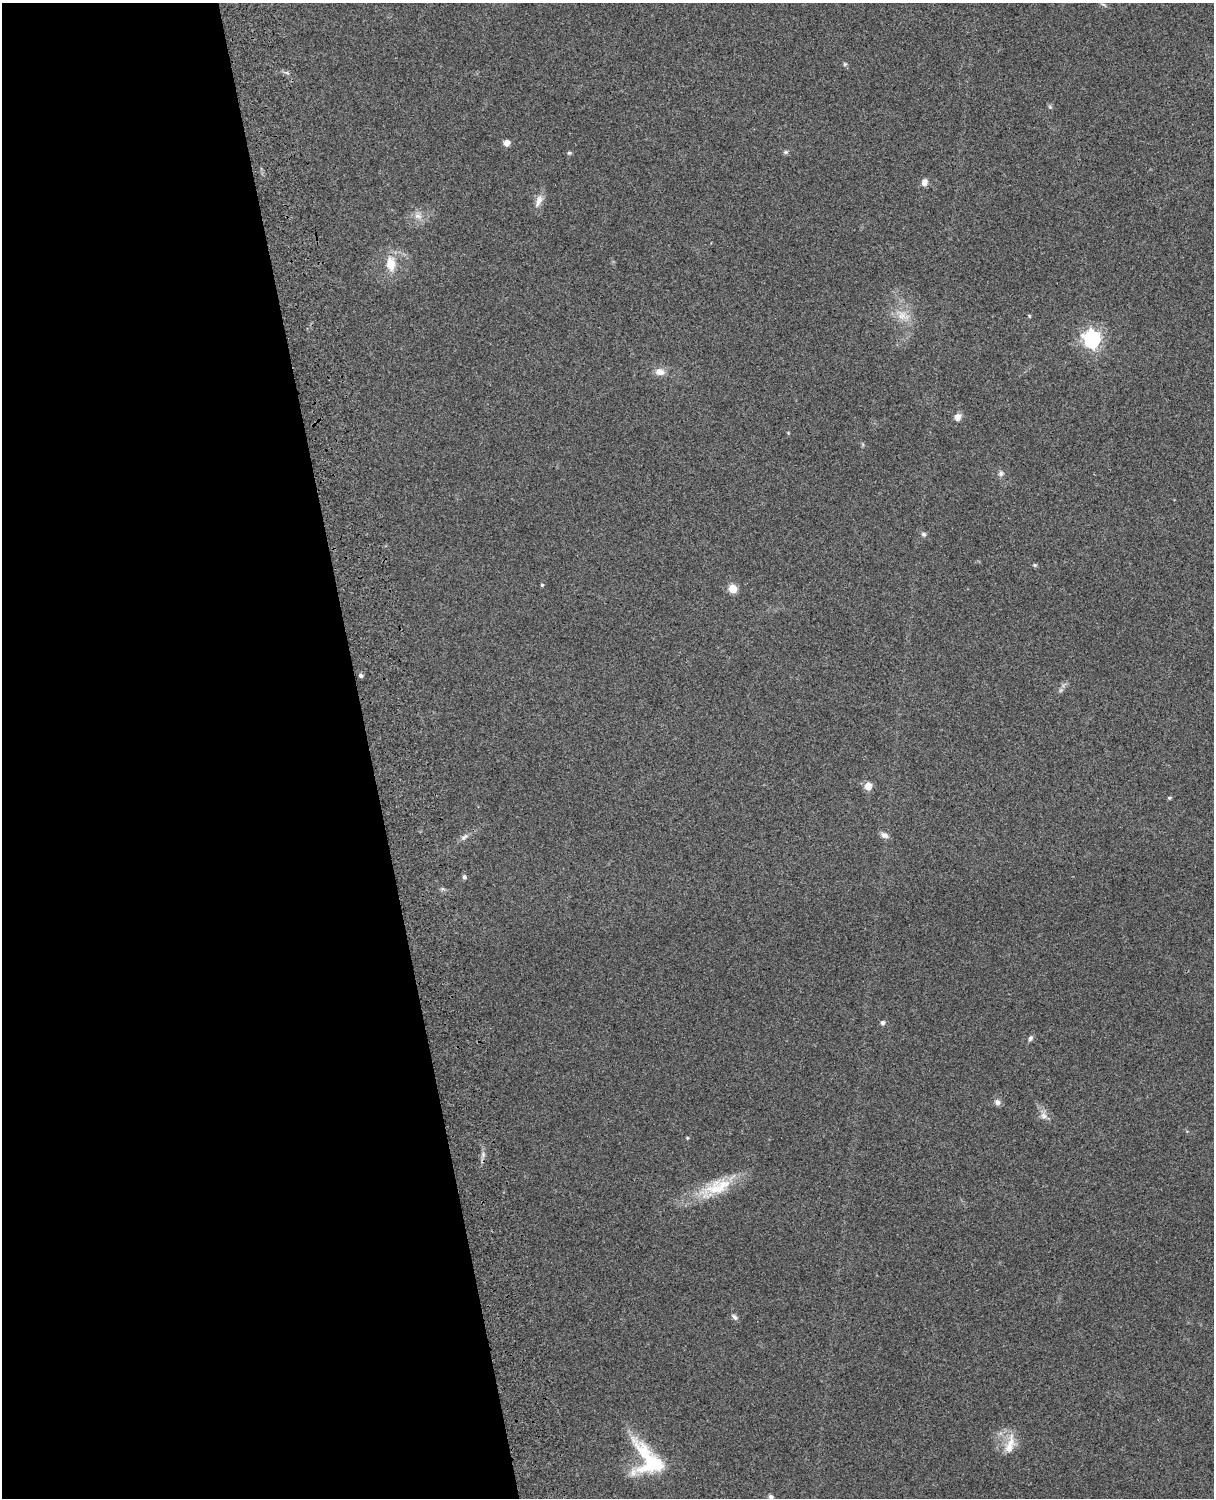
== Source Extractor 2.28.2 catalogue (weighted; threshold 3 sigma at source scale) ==
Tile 5 of 4 x 3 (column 1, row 2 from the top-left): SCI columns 119-1330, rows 1660-3155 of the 5089 x 4927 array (HDU 1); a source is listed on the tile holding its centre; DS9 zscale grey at full resolution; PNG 1216 x 1500 px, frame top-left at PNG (2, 3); no overlay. Shown black and unused: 30% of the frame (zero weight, under 3 of 4 exposures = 6% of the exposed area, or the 3 px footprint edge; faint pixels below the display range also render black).
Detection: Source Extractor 2.28.2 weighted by HDU 2 'WHT'; one run over the whole footprint, this tile lists its part. Background 0.277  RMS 0.0091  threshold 0.0411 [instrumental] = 3 sigma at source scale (4.5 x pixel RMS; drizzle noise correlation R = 1.50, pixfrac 1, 0.05/0.05 arcsec/px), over >= 5 px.
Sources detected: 39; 1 too faint to see at this stretch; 1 inside a brighter object's white glare — not listed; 1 inside a brighter listed object's ellipse — not listed separately; the other 36 listed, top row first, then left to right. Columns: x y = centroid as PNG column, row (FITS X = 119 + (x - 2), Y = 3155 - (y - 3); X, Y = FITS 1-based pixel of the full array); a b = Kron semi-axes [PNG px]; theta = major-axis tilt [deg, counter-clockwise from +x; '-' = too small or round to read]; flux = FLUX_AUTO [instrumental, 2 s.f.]
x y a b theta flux
845 64 5 5 - 1.3
1050 107 6 4 -46 1.3
507 143 6 5 - 6.2
786 152 7 5 15 1.8
569 153 6 4 -19 1.3
924 182 8 7 - 4.8
539 201 18 8 69 6.7
418 216 12 6 -15 5
391 264 18 11 -85 15
903 316 19 12 -25 13
1029 316 6 3 73 0.89
1092 339 7 7 - 350
660 372 13 9 -6 7
957 417 9 7 66 5
1001 473 7 6 - 2.4
924 534 7 6 - 2.2
1035 565 6 4 19 1.3
542 585 4 4 - 1.2
733 589 5 5 - 30
361 676 4 4 - 2.5
868 786 5 5 - 19
1169 798 5 4 - 1.3
884 835 10 7 -28 4.1
464 837 13 6 33 3.5
464 877 5 5 - 2.2
882 1022 5 5 - 2.3
1030 1038 7 5 69 2.3
997 1102 9 7 -54 3.6
1044 1116 10 8 -26 4.8
687 1138 4 3 - 1
483 1155 9 3 -85 2.6
716 1187 48 19 27 36
734 1317 11 5 -41 2.5
1009 1448 20 12 69 14
643 1452 59 27 85 46
771 1497 7 5 -26 2